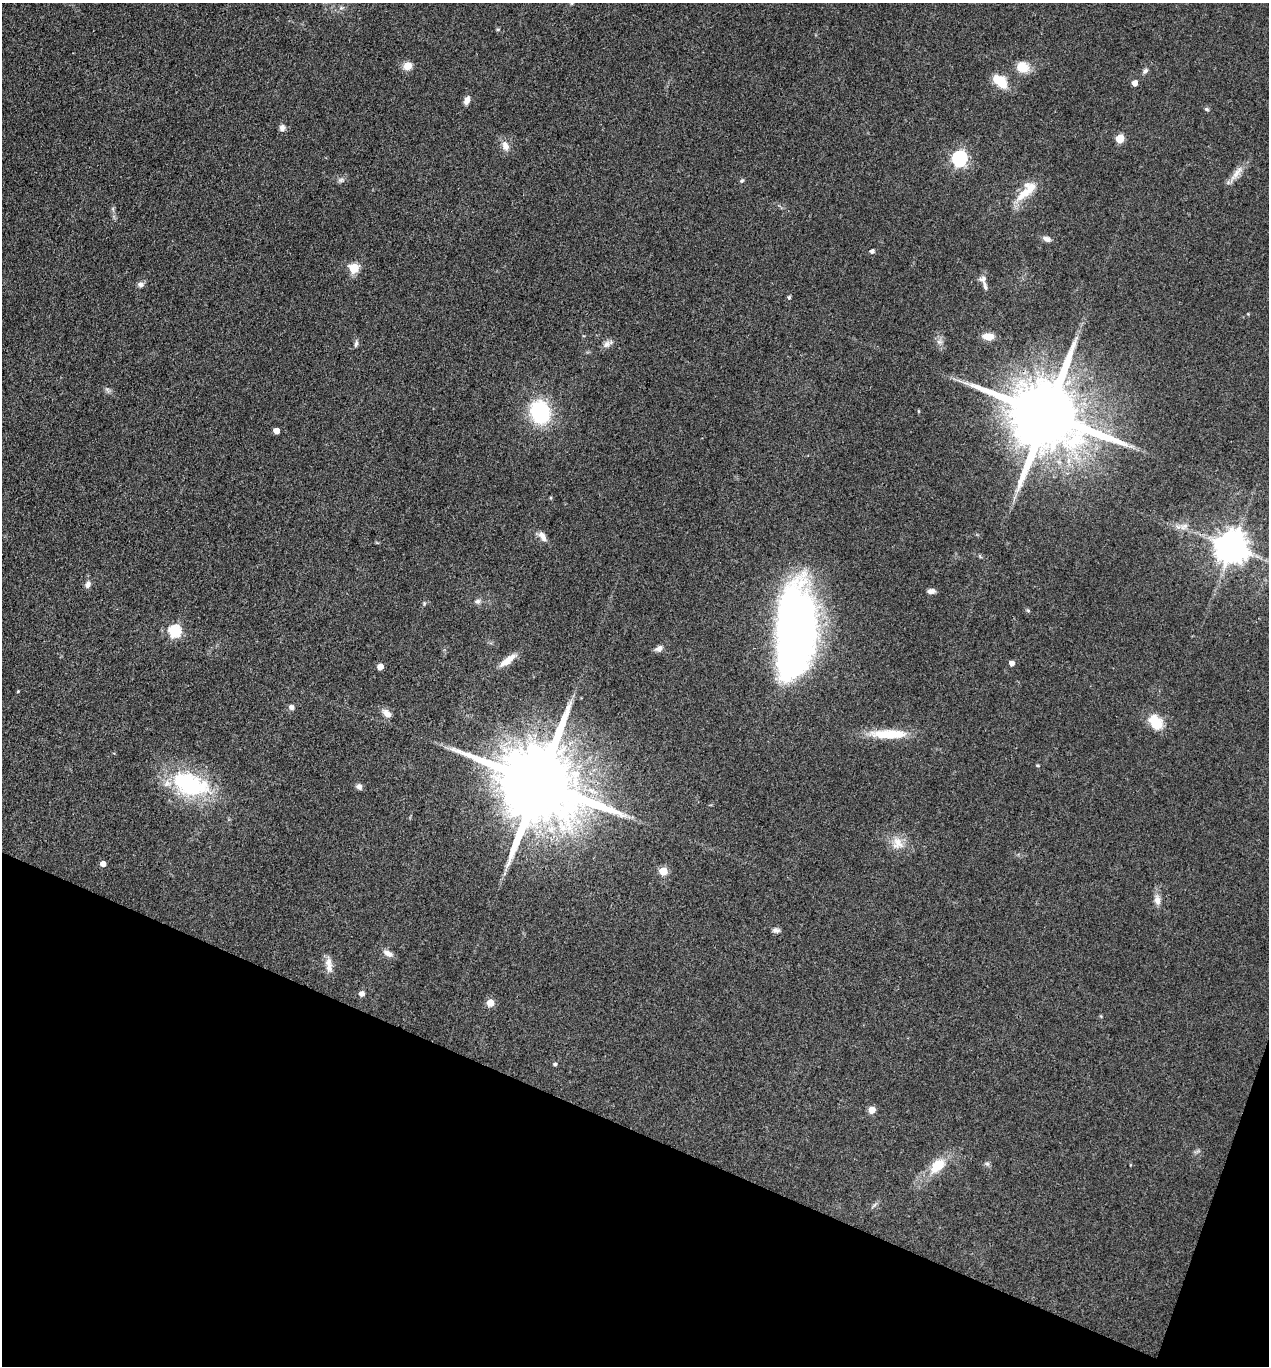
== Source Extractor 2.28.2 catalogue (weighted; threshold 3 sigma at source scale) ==
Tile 15 of 4 x 4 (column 3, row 4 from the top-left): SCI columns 2804-4070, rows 2-1365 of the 5474 x 5460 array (HDU 1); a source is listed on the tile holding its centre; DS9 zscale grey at full resolution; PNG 1271 x 1368 px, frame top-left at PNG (2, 3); no overlay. Shown black and unused: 18% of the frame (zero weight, under 3 of 4 exposures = <1% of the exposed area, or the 3 px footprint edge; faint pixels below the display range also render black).
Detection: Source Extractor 2.28.2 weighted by HDU 2 'WHT'; one run over the whole footprint, this tile lists its part. Background 0.0922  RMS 0.0059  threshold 0.0264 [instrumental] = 3 sigma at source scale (4.5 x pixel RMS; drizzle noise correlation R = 1.50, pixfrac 1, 0.05/0.05 arcsec/px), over >= 5 px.
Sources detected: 68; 1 inside a brighter listed object's ellipse — not listed separately; the other 67 listed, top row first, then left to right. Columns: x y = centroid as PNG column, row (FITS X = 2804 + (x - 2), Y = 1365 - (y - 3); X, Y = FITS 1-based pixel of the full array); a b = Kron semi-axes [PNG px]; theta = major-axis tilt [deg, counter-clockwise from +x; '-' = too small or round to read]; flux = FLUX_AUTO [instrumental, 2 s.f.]
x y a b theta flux
572 3 7 4 45 0.76
408 66 8 8 - 6.7
1022 67 15 13 -15 9.1
1145 71 9 5 45 1.6
1000 81 18 11 -39 13
1135 83 5 4 - 4.4
467 100 10 6 69 3.2
1207 109 6 5 - 0.93
282 128 8 8 - 2.5
1120 139 5 5 - 19
505 146 13 8 -74 4.5
959 158 7 6 - 140
1236 173 27 7 52 5.6
341 180 9 6 1 1.6
742 181 6 5 - 0.91
1026 191 34 13 46 14
113 209 7 4 -73 0.97
1047 239 11 6 -22 2.6
872 251 4 4 - 2
354 268 5 5 - 30
983 279 11 8 12 2.4
141 284 7 6 - 2.2
789 297 4 4 - 1.1
988 336 10 7 -4 7.8
939 342 8 6 -7 1.8
356 343 10 4 77 1.4
607 344 14 7 27 2.9
107 390 8 5 -45 1.4
540 412 17 15 -73 56
1047 414 22 17 -25 8700
276 431 5 4 - 5.8
1184 526 13 6 30 3
542 536 15 7 -57 3.9
1232 547 9 9 - 1200
88 584 10 7 66 2.4
931 591 9 6 3 2.5
477 601 8 7 - 1.8
424 603 5 4 - 0.7
1028 610 5 5 - 0.8
174 631 6 6 - 66
795 633 84 32 86 410
659 648 9 7 26 2.7
508 660 23 7 37 7
1012 663 4 4 - 3.2
380 667 5 5 - 5.6
18 691 4 3 - 0.49
291 707 6 6 - 2.1
387 713 13 8 -41 3.6
1156 722 19 13 -55 14
889 734 45 10 0 20
539 783 24 18 -26 11000
190 784 46 25 -20 60
359 787 6 6 - 2.3
898 843 19 15 -74 8.4
103 864 5 5 - 3.6
663 871 5 5 - 15
1157 900 13 8 -79 3.7
776 930 9 6 -3 1.8
388 953 12 7 -30 3.6
329 965 21 8 -84 5.1
362 994 5 5 - 3.3
490 1003 5 5 - 11
555 1064 4 4 - 1.1
872 1110 5 5 - 9.3
987 1164 6 6 - 1.2
937 1165 21 13 45 14
874 1205 7 4 70 1.1
Overlapping masked pixels (flux is a lower limit): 2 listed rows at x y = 1047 414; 539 783
Isophote crosses this tile's border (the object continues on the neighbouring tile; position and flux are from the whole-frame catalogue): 1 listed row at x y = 572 3